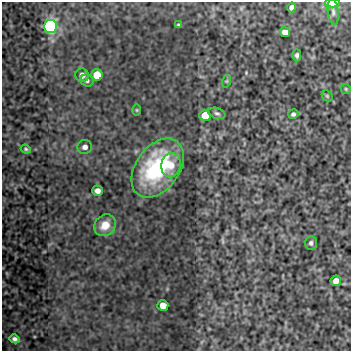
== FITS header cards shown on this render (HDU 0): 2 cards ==
NAXIS1  =                  349
NAXIS2  =                  349

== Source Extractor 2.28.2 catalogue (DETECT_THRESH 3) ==
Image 349 x 349 px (HDU 0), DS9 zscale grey, 1 PNG px = 1 image px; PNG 353 x 353 px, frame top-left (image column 1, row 349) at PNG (2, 2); each listed source drawn as its Kron ellipse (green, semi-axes under 4 px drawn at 4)
Background 118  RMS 0.53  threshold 1.6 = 3 sigma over >= 5 px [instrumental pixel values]
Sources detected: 27; all 27 listed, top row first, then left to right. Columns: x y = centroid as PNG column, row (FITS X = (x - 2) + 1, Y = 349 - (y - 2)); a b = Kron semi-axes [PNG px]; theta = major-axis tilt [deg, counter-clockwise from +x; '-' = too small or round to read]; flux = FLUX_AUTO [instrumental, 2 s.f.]
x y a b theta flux
332 3 7 4 1 670
291 7 5 4 - 120
333 12 13 5 -84 120
178 25 4 3 - 42
50 26 6 6 - 9700
285 32 5 5 - 300
297 55 6 4 -88 86
82 75 7 6 - 240
97 75 6 5 - 660
87 81 7 6 - 100
227 81 6 4 71 46
346 89 5 4 - 40
327 96 6 5 - 43
137 110 6 4 -90 41
217 113 9 5 -18 82
293 114 5 4 - 92
205 115 5 5 - 760
85 147 7 6 - 150
26 149 5 4 - 46
171 165 12 9 79 410
158 168 33 21 54 3800
97 191 5 5 - 180
105 225 12 10 45 510
311 243 7 6 - 97
336 281 5 5 - 260
163 306 5 5 - 350
15 339 5 4 - 100
At the frame edge (FLAGS 8, measured only in part): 1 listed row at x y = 332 3